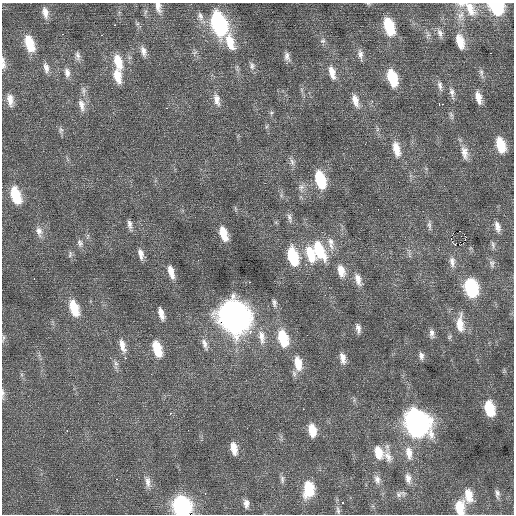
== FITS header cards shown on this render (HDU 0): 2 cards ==
NAXIS1  =                  512 / Axis length
NAXIS2  =                  512 / Axis length

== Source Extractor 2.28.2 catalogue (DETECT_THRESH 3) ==
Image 512 x 512 px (HDU 0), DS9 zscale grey, 1 PNG px = 1 image px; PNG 516 x 516 px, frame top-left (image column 1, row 512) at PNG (2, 3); no overlay
Background 0.282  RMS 0.92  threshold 2.76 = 3 sigma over >= 5 px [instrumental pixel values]
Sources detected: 130; all 130 listed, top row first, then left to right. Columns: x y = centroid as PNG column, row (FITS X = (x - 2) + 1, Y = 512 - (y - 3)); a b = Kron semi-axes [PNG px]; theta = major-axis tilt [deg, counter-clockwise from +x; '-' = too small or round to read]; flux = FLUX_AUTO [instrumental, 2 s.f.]
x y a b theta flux
461 4 12 7 1 280
158 7 14 7 -80 370
496 7 12 9 -49 4000
470 8 21 10 -64 810
45 12 14 7 -78 430
461 15 12 7 51 380
200 16 12 7 -73 260
219 24 17 10 -73 9300
114 25 3 2 - 180
389 26 17 9 -72 2200
440 33 12 7 -67 270
62 34 3 2 - 62
101 35 2 2 - 43
323 41 8 6 40 160
460 41 18 9 -75 920
230 42 20 9 -73 1200
29 43 18 9 -72 1700
143 51 14 7 -77 350
490 53 3 2 - 190
360 54 14 7 -82 310
77 56 14 6 -79 270
287 57 12 6 -78 290
3 61 12 7 -83 260
118 62 20 10 -76 1200
3 65 11 8 -71 260
252 66 11 7 -85 230
46 68 15 7 -77 360
332 72 18 8 -75 670
481 72 10 5 -82 190
67 73 13 7 -82 360
117 76 17 9 -76 980
392 78 16 8 -74 2100
440 86 14 6 -78 260
452 92 14 7 -80 280
478 97 14 7 -77 560
217 99 18 8 -77 510
10 100 17 8 -82 550
355 100 17 8 -73 570
439 104 3 2 - 180
442 104 3 2 - 120
82 105 18 9 -78 560
271 113 6 4 46 100
451 115 9 5 -63 160
61 130 9 6 86 170
365 144 2 2 - 82
501 145 15 8 -75 1600
396 149 20 9 -77 860
465 152 19 9 -81 600
292 162 11 6 -74 240
320 179 17 9 -73 2800
301 187 10 8 72 300
15 195 16 9 -73 2200
378 209 2 2 - 33
290 218 15 6 -74 260
130 225 14 6 -82 270
429 226 13 5 -86 190
497 227 14 7 -73 370
39 231 15 9 -75 450
460 231 2 2 - 2000
453 233 3 2 - 76
223 234 16 8 -71 1100
451 239 3 2 - 330
465 239 4 2 - 72
331 242 12 8 -67 460
80 243 11 8 -69 260
455 244 3 2 - 53
461 244 3 2 - 110
493 245 11 5 -73 170
319 250 25 12 -65 2500
70 254 10 5 75 140
141 254 13 6 -78 390
310 254 20 10 -74 1700
293 256 18 9 -75 2800
452 262 15 8 -86 410
492 264 10 7 -72 230
341 271 16 9 -75 710
171 272 16 6 -74 650
34 279 2 2 - 150
358 279 17 8 -73 530
249 282 2 2 - 550
471 288 14 9 -77 5200
325 295 2 2 - 370
274 303 11 5 -84 190
74 308 17 9 -71 1600
161 313 13 5 -73 460
234 317 18 13 -66 71000
460 324 23 9 -88 930
358 328 12 6 -80 280
432 333 12 6 -85 260
307 335 3 2 - 82
262 337 22 9 -79 760
3 338 10 4 81 130
283 338 18 10 -74 2200
204 344 16 7 -73 360
122 346 20 7 -75 560
157 349 16 8 -73 1600
421 356 10 6 -78 240
125 358 3 2 - 150
343 358 13 7 -80 450
116 363 8 6 -68 200
298 363 19 10 -80 1100
151 374 2 2 - 160
3 393 15 4 -87 190
489 408 13 8 -77 2200
303 409 2 2 - 250
170 413 2 2 - 380
417 423 18 14 -74 28000
67 430 3 2 - 280
312 430 13 7 -81 960
234 448 13 7 -79 670
378 452 16 13 83 1100
409 453 18 9 -80 730
388 457 21 9 -78 520
511 460 2 2 - 28
408 478 13 7 -84 390
116 479 3 2 - 75
282 479 11 6 -86 190
377 479 13 8 -76 340
148 482 16 7 -84 400
309 489 17 11 84 2000
205 493 3 2 - 98
401 494 17 7 15 270
497 494 14 7 -84 280
469 495 18 10 -81 1000
343 503 3 3 - 130
246 504 11 7 -85 320
181 507 13 10 -77 13000
460 507 15 10 -89 1300
338 510 12 5 -79 190
190 514 4 2 - 1200
At the frame edge (FLAGS 8, measured only in part): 10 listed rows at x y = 461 4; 158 7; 496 7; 389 26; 3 61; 3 65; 3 393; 181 507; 460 507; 190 514